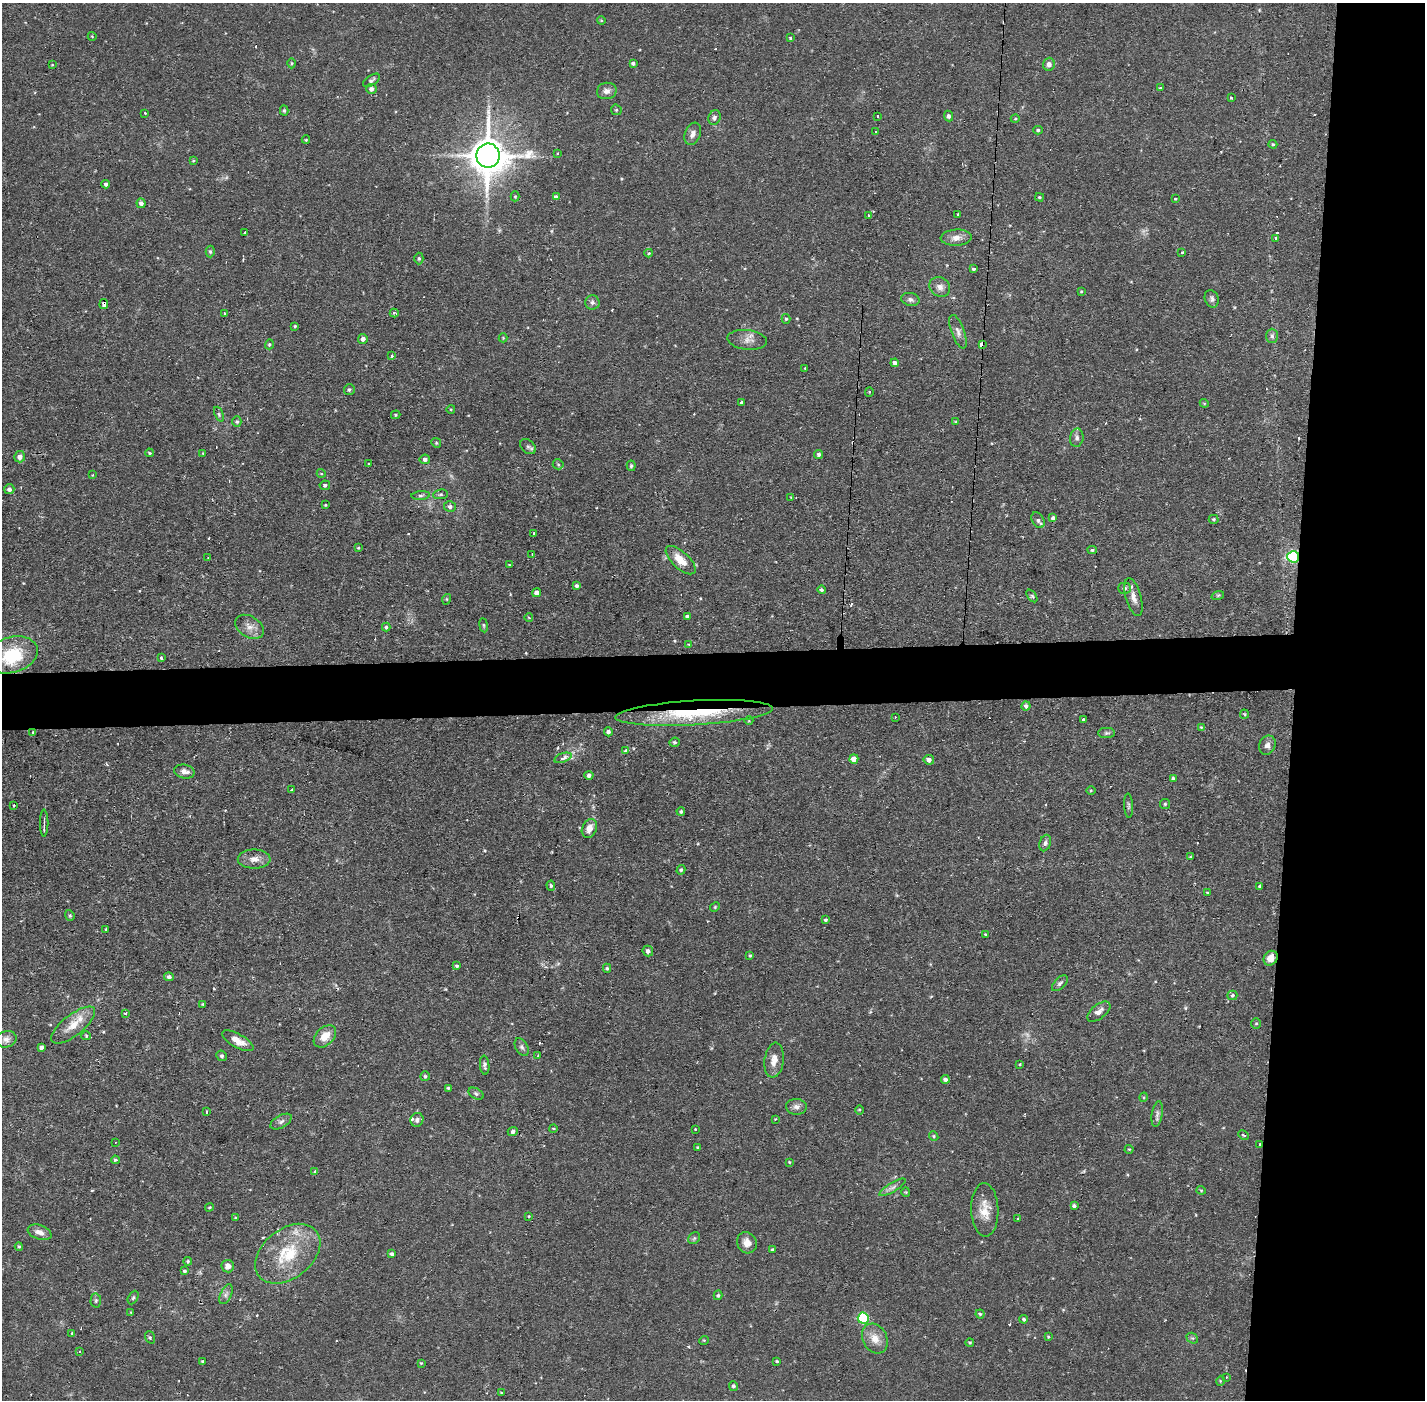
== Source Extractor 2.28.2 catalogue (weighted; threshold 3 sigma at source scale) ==
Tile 6 of 3 x 3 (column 3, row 2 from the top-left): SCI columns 2846-4268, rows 1450-2847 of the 4268 x 4298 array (HDU 1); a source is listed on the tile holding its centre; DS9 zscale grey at full resolution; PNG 1427 x 1402 px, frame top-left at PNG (2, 3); each listed source drawn as its Kron ellipse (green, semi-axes under 4 px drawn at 4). Shown black and unused: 13% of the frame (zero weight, under 2 of 3 exposures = <1% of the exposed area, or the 3 px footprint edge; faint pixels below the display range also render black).
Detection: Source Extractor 2.28.2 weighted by HDU 2 'WHT'; one run over the whole footprint, this tile lists its part. Background 0.0738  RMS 0.006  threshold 0.0271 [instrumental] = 3 sigma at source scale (4.5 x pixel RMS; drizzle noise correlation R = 1.50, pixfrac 1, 0.05/0.05 arcsec/px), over >= 5 px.
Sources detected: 272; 2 too faint to see at this stretch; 19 cosmic-ray / hot-pixel residue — neither listed nor drawn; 3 inside a brighter listed object's ellipse — not listed separately; the other 248 listed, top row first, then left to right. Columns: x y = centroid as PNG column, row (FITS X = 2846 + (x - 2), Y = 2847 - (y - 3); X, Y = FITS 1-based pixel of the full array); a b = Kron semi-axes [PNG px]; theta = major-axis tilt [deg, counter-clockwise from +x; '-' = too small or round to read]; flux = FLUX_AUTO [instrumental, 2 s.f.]
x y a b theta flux
601 20 4 3 - 0.52
92 36 4 3 - 0.44
790 38 4 3 - 0.81
291 63 5 3 - 0.64
633 63 4 4 - 1.5
1049 64 6 5 - 2.5
52 65 4 2 - 0.37
371 80 9 5 34 1.5
1160 88 4 4 - 0.64
371 89 5 5 - 2.3
607 91 10 8 11 3
1231 98 3 2 - 0.57
284 110 5 4 - 0.83
616 110 6 5 - 0.85
145 113 3 2 - 0.59
877 116 3 3 - 1.5
949 116 5 4 - 1.6
714 118 7 6 - 1.6
1015 119 4 3 - 0.59
1038 130 5 4 - 0.91
876 131 3 2 - 0.94
693 134 11 7 68 3.3
306 140 4 4 - 0.54
1273 144 4 4 - 0.73
557 153 3 2 - 0.64
488 156 12 11 - 1700
193 161 4 3 - 0.61
106 184 4 4 - 1.4
515 196 5 4 - 0.68
556 197 4 4 - 2
1039 197 4 3 - 0.72
1175 199 3 3 - 0.74
141 203 5 4 - 2.1
958 214 3 2 - 0.88
868 216 3 3 - 1.6
244 233 3 2 - 0.8
956 238 15 8 4 4.7
1275 238 3 3 - 0.94
210 251 6 4 -89 0.85
1182 252 3 3 - 0.91
649 253 4 4 - 0.64
419 258 6 4 -90 1
974 269 4 3 - 1.1
940 287 11 9 -35 3.7
1081 291 4 3 - 0.61
910 299 9 6 -12 2.1
1212 299 9 6 -68 1.8
592 302 7 7 - 1.9
104 304 5 4 - 4.6
394 313 4 3 - 1
224 314 3 3 - 2.2
786 319 5 4 - 0.87
295 326 4 4 - 0.67
958 332 18 6 -70 3.5
1272 336 7 6 - 1.6
503 338 4 4 - 0.56
363 339 5 5 - 2.2
747 340 20 10 -6 4.9
269 344 5 4 - 0.88
982 344 4 3 - 44
392 356 3 3 - 1.6
895 363 4 4 - 2.3
805 368 3 2 - 0.53
349 390 5 5 - 1.2
869 392 4 4 - 0.59
742 403 3 3 - 1.3
1204 403 4 3 - 0.59
451 409 4 3 - 0.52
219 414 8 4 -67 1
396 415 5 4 - 0.69
237 422 5 4 - 0.96
956 422 4 4 - 0.72
1077 438 9 6 81 2.1
436 443 5 4 - 0.77
528 446 9 6 -45 1.6
149 453 4 3 - 0.73
203 453 3 2 - 0.48
819 454 5 4 - 1.4
20 457 5 5 - 2.9
425 459 5 5 - 2.1
368 464 3 2 - 0.91
558 464 5 5 - 0.88
631 466 5 4 - 0.87
321 473 4 3 - 0.48
92 475 4 2 - 0.47
325 485 5 4 - 1.2
9 489 5 5 - 2
441 494 7 5 6 1.2
421 495 9 4 5 1.2
791 497 3 3 - 0.4
325 505 3 3 - 0.54
450 506 6 5 - 1.8
1053 518 4 4 - 2.3
1214 519 5 4 - 0.87
1038 520 8 6 -60 1.8
534 533 3 2 - 0.88
358 548 3 3 - 0.58
1092 550 4 4 - 0.9
532 554 2 2 - 0.45
1293 557 6 5 - 81
208 558 3 2 - 0.45
681 560 19 8 -43 11
509 565 3 3 - 0.52
577 586 4 4 - 1.8
1124 588 6 5 - 1.8
821 590 4 4 - 1.2
537 593 4 4 - 3.1
1218 595 6 4 19 0.85
1032 596 7 4 -53 0.93
1133 597 19 7 -75 4.9
447 599 5 3 - 0.57
687 616 4 3 - 1.9
529 618 4 3 - 0.58
484 625 7 3 -82 0.79
249 627 15 10 -31 5.1
386 627 4 4 - 1.1
689 644 3 3 - 0.57
12 655 26 17 16 28
161 658 3 3 - 1.2
1026 706 5 4 - 1.6
694 713 79 12 3 49
1244 714 4 4 - 0.61
895 717 2 2 - 0.35
1083 720 3 3 - 1.1
749 721 4 3 - 0.45
1201 727 4 4 - 0.56
33 732 3 2 - 0.56
608 732 4 4 - 1.7
1106 733 8 5 0 1.3
675 742 5 4 - 1.1
1267 745 10 8 67 3
626 751 3 3 - 2.6
563 758 9 4 18 3.1
854 759 5 4 - 4.8
929 760 5 4 - 2.9
184 772 10 6 -13 3.1
589 775 4 4 - 2.1
1173 779 4 3 - 1
292 790 3 2 - 0.6
1091 790 5 3 - 0.54
1165 804 5 5 - 0.94
14 806 3 2 - 0.6
1128 806 12 4 -87 1.3
681 811 4 4 - 1.2
44 823 13 2 90 1.4
589 828 10 7 67 5
1045 843 8 5 72 1.8
1190 857 3 3 - 0.55
254 859 16 9 2 5.2
681 870 5 4 - 1.1
551 886 5 4 - 1.2
1260 886 3 3 - 3.8
1207 892 4 2 - 0.5
715 907 5 4 - 0.67
70 915 6 4 -69 0.84
826 920 4 3 - 0.77
106 929 3 2 - 1.2
985 935 3 3 - 0.66
648 951 5 5 - 2.2
750 955 4 3 - 0.74
1271 958 8 6 52 6.3
457 966 3 3 - 1.1
607 968 4 4 - 0.79
169 977 5 4 - 1.9
1060 983 10 5 45 1.7
1232 995 5 5 - 1
203 1004 3 3 - 0.83
1099 1012 14 7 38 3.4
125 1013 3 3 - 1.2
1256 1024 5 4 - 0.82
73 1025 27 10 38 11
86 1036 5 4 - 0.68
325 1036 13 9 45 8.1
6 1039 10 8 14 3.2
238 1041 17 7 -29 5.9
41 1047 4 4 - 1.9
522 1047 9 6 -60 1.7
222 1056 5 5 - 0.95
538 1056 3 2 - 0.72
774 1060 17 9 82 5.9
1020 1064 4 3 - 0.53
485 1065 9 4 -85 1.5
425 1076 5 5 - 1.1
945 1079 4 4 - 1.8
448 1088 3 3 - 0.75
476 1094 8 5 -31 1.3
1144 1097 5 3 - 0.57
796 1107 10 8 -4 2.8
860 1110 5 3 - 0.72
206 1112 3 3 - 1.2
1157 1114 13 5 79 2.1
775 1119 3 2 - 0.62
417 1120 7 6 - 1.9
281 1122 12 6 29 2.1
553 1128 4 3 - 0.52
695 1129 3 2 - 0.41
513 1132 5 4 - 1.7
1243 1135 5 3 - 0.98
934 1136 5 4 - 0.9
115 1142 2 2 - 0.4
1260 1144 3 2 - 1
698 1148 3 3 - 0.7
1129 1149 4 4 - 0.62
115 1160 4 4 - 0.89
789 1162 3 3 - 0.51
315 1172 3 3 - 1.8
892 1187 15 4 31 2.5
1201 1190 4 4 - 0.64
906 1192 4 4 - 0.59
1074 1206 4 3 - 1.4
209 1207 4 3 - 0.64
985 1210 27 13 -88 10
529 1216 4 3 - 0.51
236 1218 4 3 - 0.6
1018 1219 3 3 - 1.7
40 1232 12 7 -20 3.9
694 1238 6 5 - 1
747 1243 11 9 -58 4.7
19 1247 4 3 - 0.78
773 1250 4 4 - 1.2
288 1254 37 24 38 32
391 1254 4 4 - 1.7
188 1261 4 3 - 0.78
228 1266 6 6 - 4.2
185 1271 4 4 - 1.1
226 1294 10 5 65 2
718 1295 5 4 - 0.96
133 1298 7 4 62 1.1
96 1301 7 5 88 1.2
131 1312 3 3 - 0.52
980 1314 4 4 - 0.82
863 1318 5 5 - 46
1024 1319 4 4 - 0.98
72 1333 3 3 - 0.65
150 1337 6 5 - 0.88
1048 1337 4 3 - 0.58
875 1338 16 12 -62 7.3
1192 1338 6 4 -40 1.1
704 1340 5 3 - 0.5
970 1342 4 4 - 0.75
80 1352 3 2 - 0.58
203 1361 3 3 - 0.76
777 1361 3 3 - 0.68
421 1363 4 4 - 0.6
1226 1377 3 3 - 0.53
1220 1381 5 3 - 0.54
733 1386 5 4 - 1.3
501 1393 4 3 - 0.56
Overlapping masked pixels (flux is a lower limit): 7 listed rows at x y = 104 304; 982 344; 1293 557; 694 713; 33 732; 1271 958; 1260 1144
Isophote crosses this tile's border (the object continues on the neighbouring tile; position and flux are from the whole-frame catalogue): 1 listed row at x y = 12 655